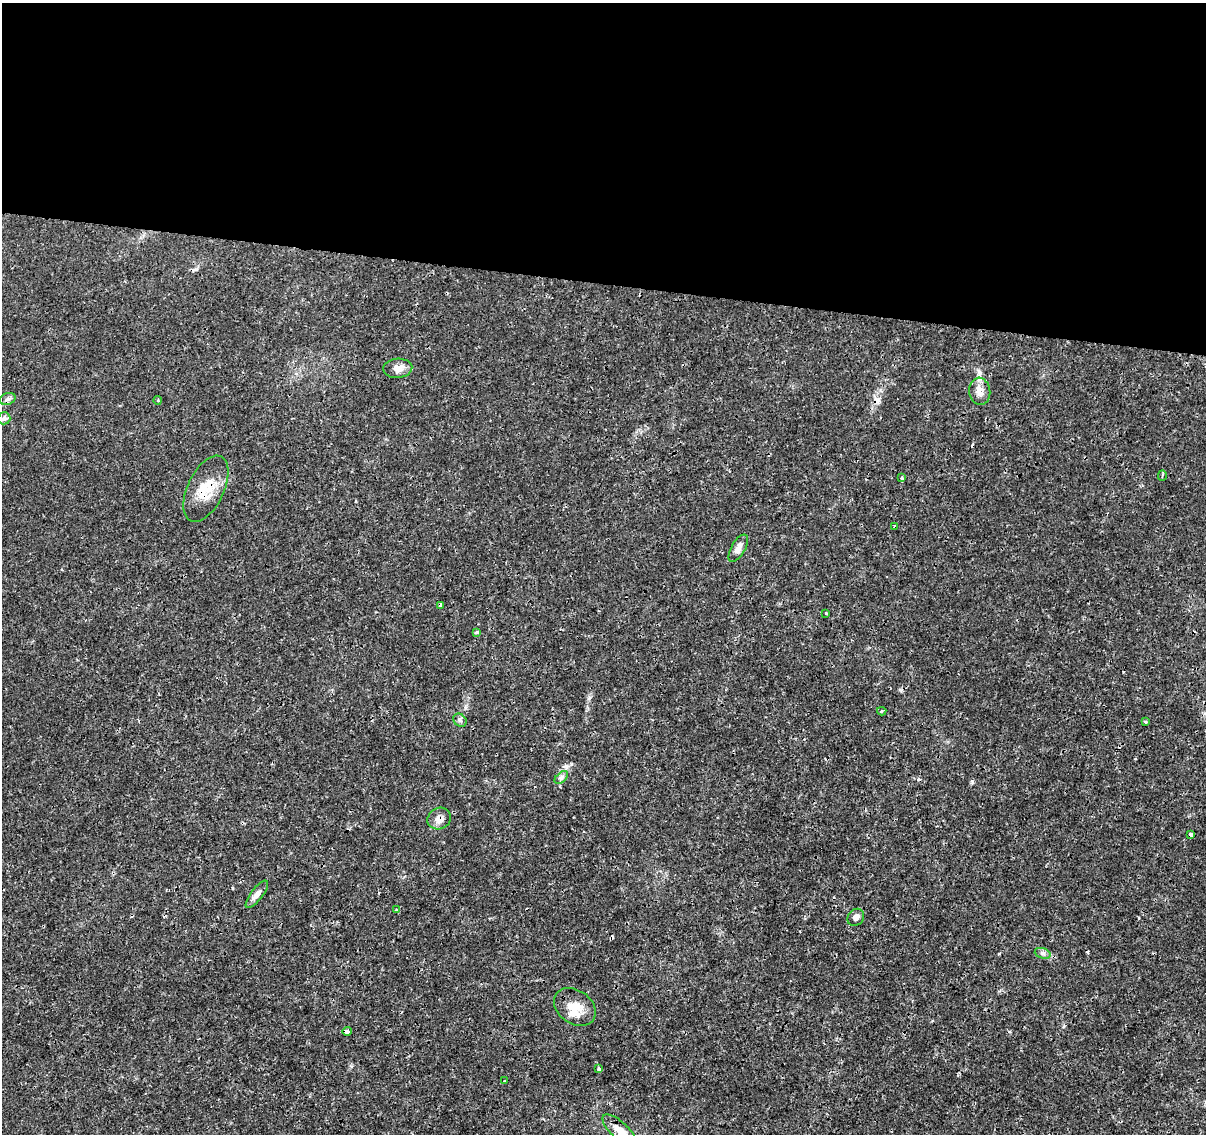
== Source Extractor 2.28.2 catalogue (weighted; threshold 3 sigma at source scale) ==
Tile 3 of 4 x 4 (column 3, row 1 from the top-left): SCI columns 2424-3627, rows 3685-4816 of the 4832 x 5042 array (HDU 1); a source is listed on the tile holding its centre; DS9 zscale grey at full resolution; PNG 1208 x 1136 px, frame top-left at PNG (2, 3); each listed source drawn as its Kron ellipse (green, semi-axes under 4 px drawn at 4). Shown black and unused: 25% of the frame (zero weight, under 3 of 4 exposures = <1% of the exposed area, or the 3 px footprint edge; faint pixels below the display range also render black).
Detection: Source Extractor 2.28.2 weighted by HDU 2 'WHT'; one run over the whole footprint, this tile lists its part. Background 0.00203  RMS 7.8e-04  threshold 0.00352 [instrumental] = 3 sigma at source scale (4.5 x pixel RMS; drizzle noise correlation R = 1.50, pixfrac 1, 0.0396/0.0396 arcsec/px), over >= 5 px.
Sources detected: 34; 6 cosmic-ray / hot-pixel residue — neither listed nor drawn; the other 28 listed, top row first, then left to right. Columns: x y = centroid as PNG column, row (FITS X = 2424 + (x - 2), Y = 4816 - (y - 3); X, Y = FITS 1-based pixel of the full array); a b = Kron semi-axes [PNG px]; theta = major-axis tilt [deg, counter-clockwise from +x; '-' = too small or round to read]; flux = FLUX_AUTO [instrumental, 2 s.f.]
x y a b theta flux
398 368 14 9 4 0.62
980 391 13 10 -83 0.73
8 399 8 6 20 0.21
158 400 4 3 - 0.067
4 418 6 6 - 0.2
1162 476 5 3 - 0.095
902 478 4 3 - 0.17
206 489 35 18 64 2.1
894 526 3 3 - 0.24
738 548 15 7 60 0.45
441 605 4 3 - 0.46
826 613 2 2 - 0.062
476 632 4 3 - 0.13
882 711 5 4 - 0.095
460 720 7 6 - 0.19
1145 722 4 3 - 0.12
561 777 8 4 44 0.2
439 819 12 10 28 0.53
1190 834 3 3 - 0.26
257 894 17 6 53 0.43
396 910 3 3 - 0.069
856 917 9 7 47 0.32
1043 953 8 5 -19 0.2
575 1007 23 16 -35 1.4
347 1031 4 3 - 0.24
599 1069 3 3 - 0.17
504 1081 3 2 - 0.081
619 1131 22 8 -44 1
Overlapping masked pixels (flux is a lower limit): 4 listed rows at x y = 206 489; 441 605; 439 819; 1190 834
Isophote crosses this tile's border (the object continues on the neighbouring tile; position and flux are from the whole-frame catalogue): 1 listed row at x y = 619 1131